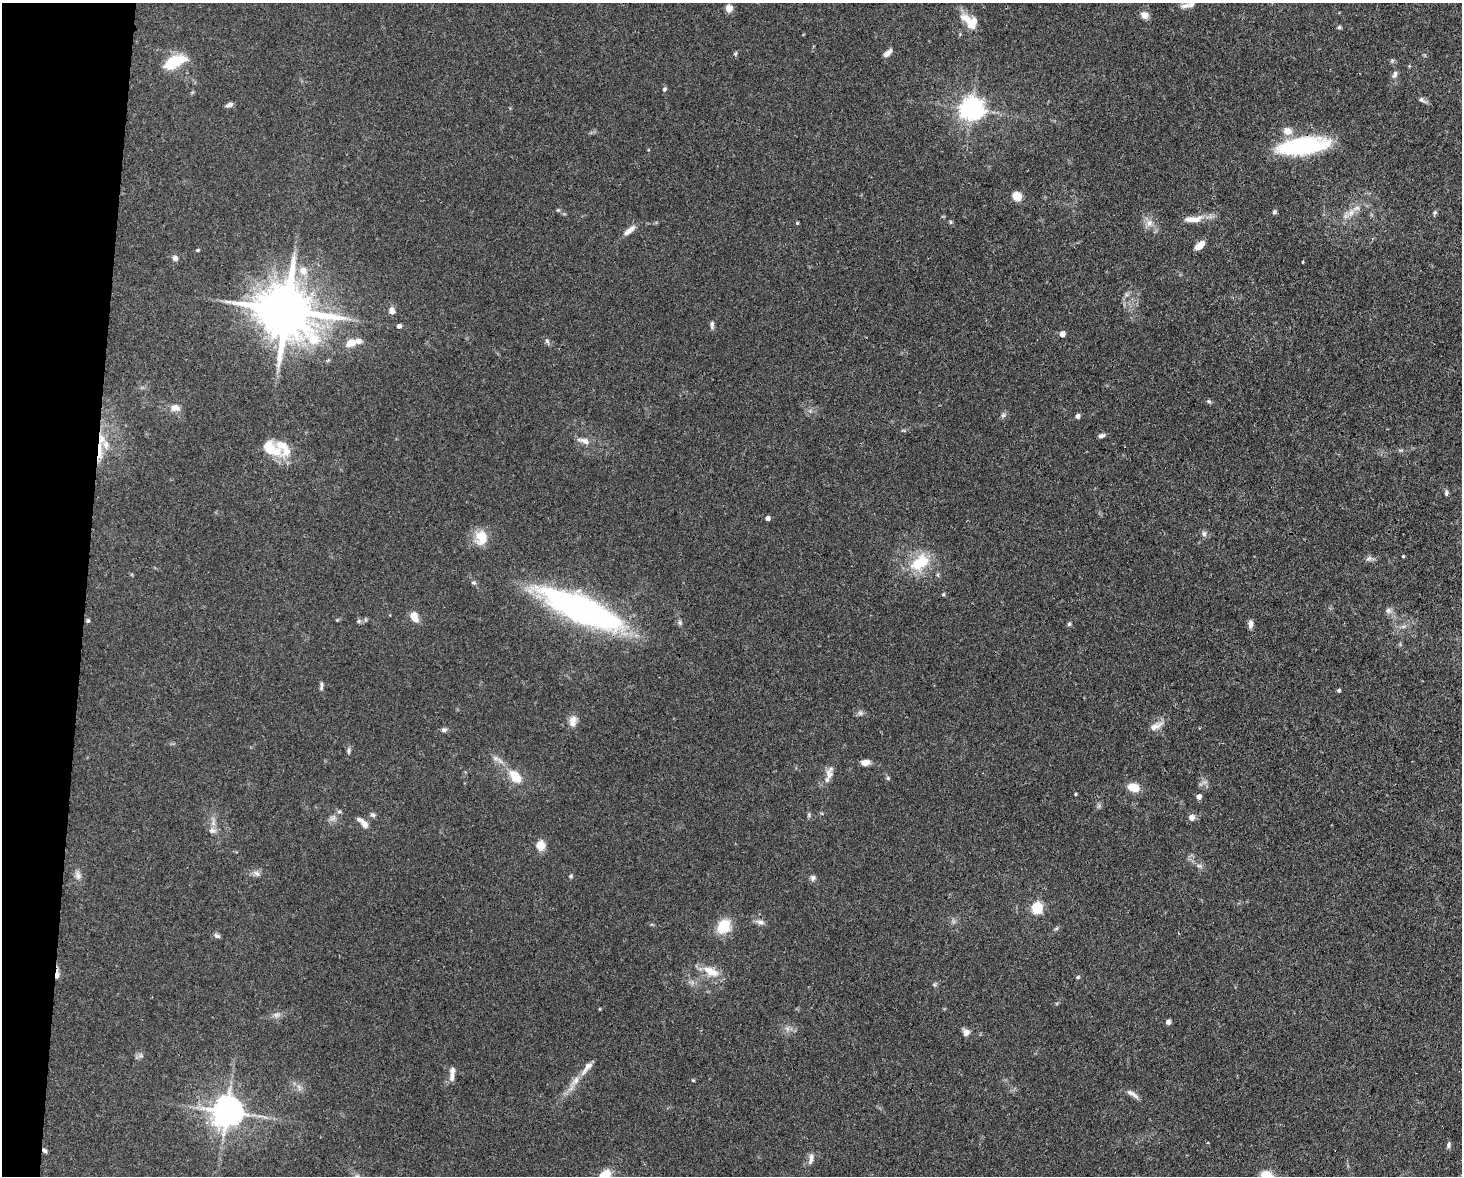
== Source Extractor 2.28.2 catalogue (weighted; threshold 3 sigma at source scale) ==
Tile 7 of 3 x 4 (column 1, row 3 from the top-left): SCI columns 301-1760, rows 1247-2420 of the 4864 x 4844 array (HDU 1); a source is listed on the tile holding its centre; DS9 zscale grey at full resolution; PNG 1464 x 1178 px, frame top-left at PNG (2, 3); no overlay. Shown black and unused: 6% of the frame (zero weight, under 3 of 4 exposures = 9% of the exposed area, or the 3 px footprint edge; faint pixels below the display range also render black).
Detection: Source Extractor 2.28.2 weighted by HDU 2 'WHT'; one run over the whole footprint, this tile lists its part. Background 0.12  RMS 0.005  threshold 0.0225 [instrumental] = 3 sigma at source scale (4.5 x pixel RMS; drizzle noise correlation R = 1.50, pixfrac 1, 0.05/0.05 arcsec/px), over >= 5 px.
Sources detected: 127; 13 inside a brighter listed object's ellipse — not listed separately; the other 114 listed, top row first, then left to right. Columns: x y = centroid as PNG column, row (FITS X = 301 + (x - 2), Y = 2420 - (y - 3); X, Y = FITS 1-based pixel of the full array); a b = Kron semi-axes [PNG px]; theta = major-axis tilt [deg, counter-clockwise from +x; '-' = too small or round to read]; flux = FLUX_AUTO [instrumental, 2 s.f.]
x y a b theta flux
1192 3 16 10 61 4.2
729 8 7 6 - 4.8
1145 15 10 8 -27 3
967 19 23 11 -54 7.6
1339 27 5 5 - 0.8
887 53 10 5 42 2.7
735 54 6 5 - 0.71
174 62 31 14 25 14
1395 75 11 7 73 1.9
664 89 5 5 - 0.91
1421 100 10 6 -30 1.6
229 105 9 5 20 1.7
972 109 8 7 - 430
1287 131 13 10 -17 4.6
1302 146 49 15 7 57
1017 196 8 7 - 8.3
558 210 5 5 - 0.6
1274 212 6 5 - 0.97
1435 212 6 5 - 0.79
1351 213 12 8 45 4
1193 219 24 8 4 6.7
950 222 6 4 -89 0.67
797 223 4 3 - 0.46
1149 223 11 7 61 3
629 230 19 7 40 3.6
1200 245 11 5 43 5.2
197 250 4 3 - 0.79
175 258 6 6 - 2.2
1302 262 3 2 - 0.43
303 270 11 9 -51 5.1
287 311 18 15 -20 3100
392 311 8 6 -69 3.3
712 324 10 5 87 1.4
399 326 5 4 - 1.6
1062 334 5 5 - 3.1
547 341 7 5 -45 1.1
350 343 16 10 28 5.1
1209 401 6 5 - 0.87
175 408 12 8 -6 3.8
1003 415 9 5 27 1.2
1078 416 5 5 - 1.6
1101 436 8 5 16 1.5
101 439 14 10 -84 5.6
584 441 17 7 -15 3.5
270 450 27 15 -69 9.5
1446 493 8 5 -89 1.1
768 518 4 4 - 2.3
1204 534 7 6 - 1.5
481 537 19 15 83 9.3
1403 556 3 3 - 0.48
1369 558 11 6 28 1.5
920 562 29 17 33 17
474 583 7 5 -2 0.9
581 609 74 21 -24 180
1388 610 8 7 - 1.8
414 617 10 7 -65 6.3
365 619 6 3 -72 0.56
88 621 6 4 67 0.7
359 621 6 5 - 0.91
680 622 8 5 -71 1.1
1069 624 5 5 - 0.76
1250 624 10 6 87 2
321 686 12 4 84 1.2
1339 690 4 4 - 0.79
860 713 7 5 -44 1.3
573 721 14 9 79 3.8
1156 726 21 7 26 3.5
444 730 7 6 - 1.3
349 751 10 4 90 1.1
495 758 10 6 -26 2
865 762 10 7 14 3.1
829 774 19 9 82 4
515 776 16 10 -49 9.1
888 778 6 5 - 0.73
1205 782 6 6 - 1.3
1133 788 12 8 -17 7.7
1075 794 3 3 - 0.54
1199 797 5 5 - 2.4
373 815 7 6 - 1.1
809 815 6 4 -73 0.78
1191 817 8 7 - 2.3
333 818 10 8 37 2.3
365 824 11 8 -50 2.6
212 830 10 8 -2 2.3
540 846 11 9 83 6.1
1199 866 8 5 -19 1.3
256 873 11 6 -24 1.9
78 875 12 7 -69 2.5
571 876 6 5 - 0.88
813 878 8 6 86 1.5
1036 908 6 5 - 57
760 922 12 7 -11 2.1
724 926 18 14 53 12
1056 928 7 4 44 0.79
217 936 9 5 -23 1.2
713 973 15 11 -10 6.2
57 975 12 5 85 2.4
1078 977 6 3 45 0.53
934 984 6 4 -19 0.71
277 1015 10 7 1 2
1168 1022 6 5 - 1.7
966 1032 10 8 58 2.3
141 1056 7 4 -18 1
587 1068 24 7 53 4.2
452 1077 13 6 -89 2.4
693 1080 4 4 - 0.53
575 1081 17 7 55 4.5
299 1087 9 5 -75 1.7
1134 1094 17 5 -43 2.4
227 1112 9 9 - 910
1448 1145 8 5 79 1.2
44 1150 6 4 -48 1.2
811 1159 15 6 81 2.3
1266 1175 11 8 -9 7.5
Overlapping masked pixels (flux is a lower limit): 4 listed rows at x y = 287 311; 101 439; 57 975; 44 1150
Isophote crosses this tile's border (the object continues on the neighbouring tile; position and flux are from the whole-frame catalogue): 2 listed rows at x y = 1192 3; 1266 1175